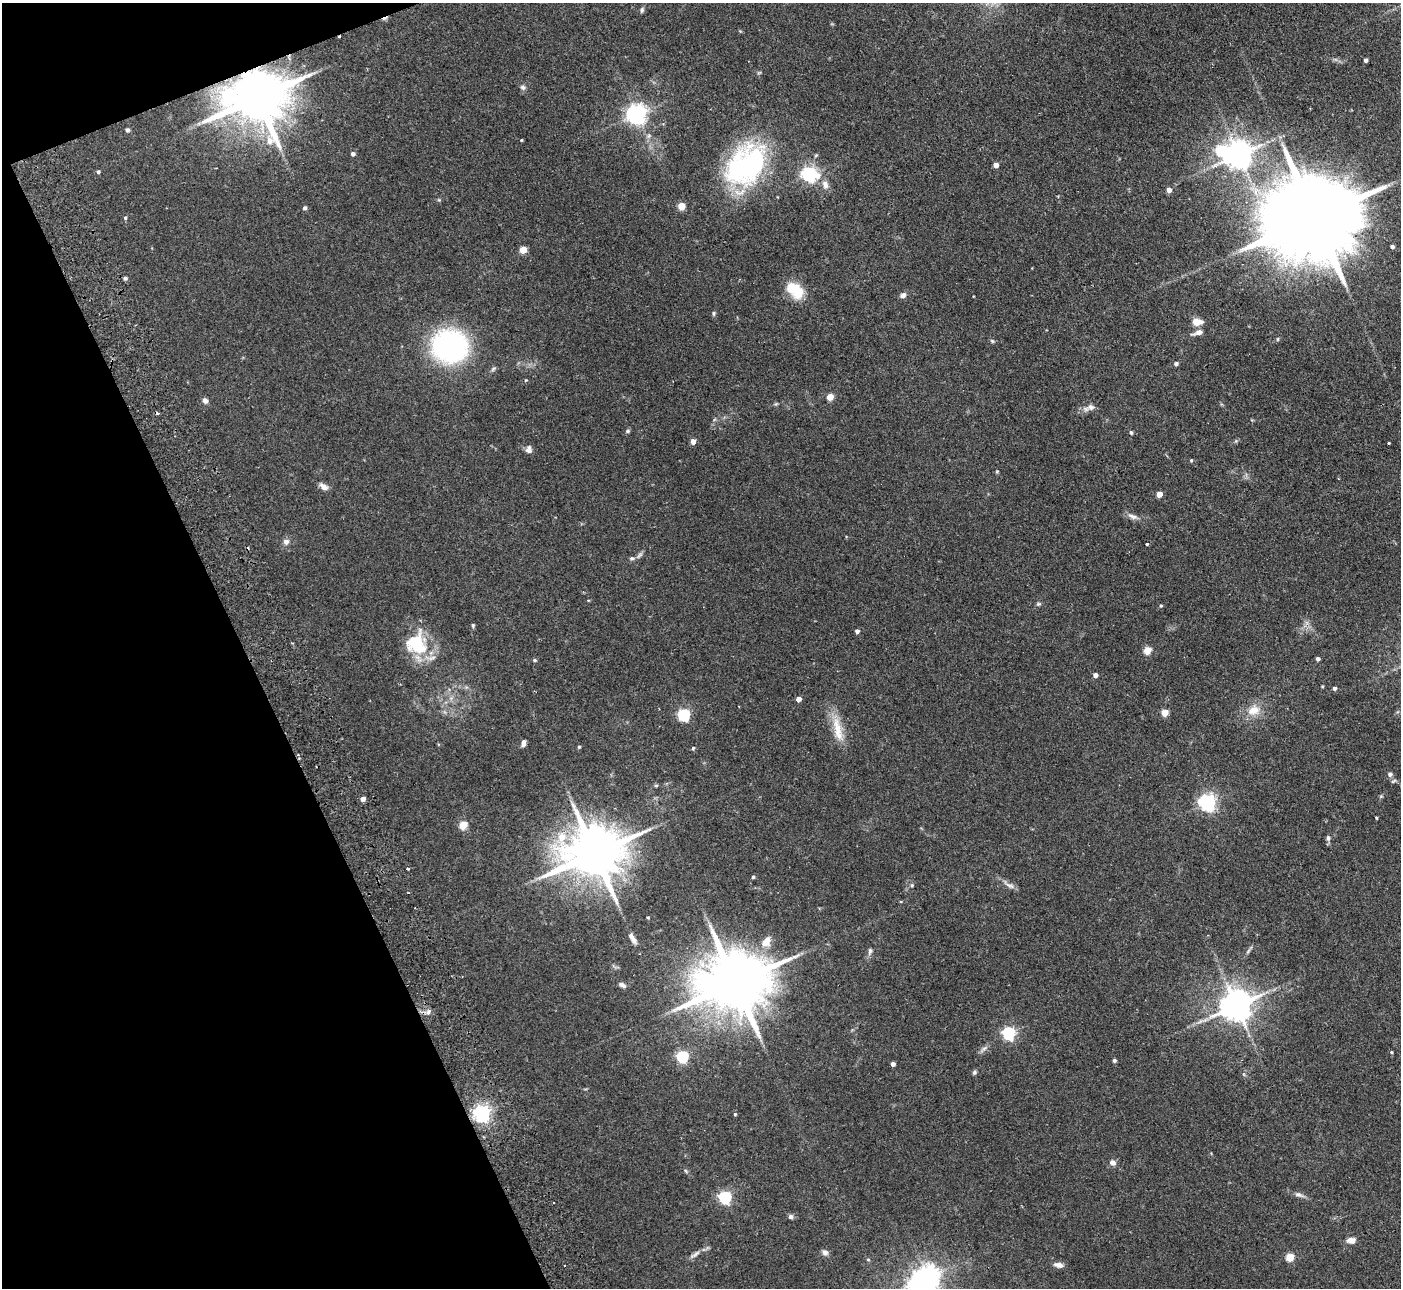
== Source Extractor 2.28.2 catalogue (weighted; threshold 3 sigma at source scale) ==
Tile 5 of 4 x 4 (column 1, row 2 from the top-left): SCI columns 54-1452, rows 2752-4037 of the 5702 x 5634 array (HDU 1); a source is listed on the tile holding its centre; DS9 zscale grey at full resolution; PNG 1403 x 1290 px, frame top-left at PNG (2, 3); no overlay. Shown black and unused: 19% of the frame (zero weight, under 2 of 3 exposures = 3% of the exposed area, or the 3 px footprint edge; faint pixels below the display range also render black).
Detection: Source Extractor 2.28.2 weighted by HDU 2 'WHT'; one run over the whole footprint, this tile lists its part. Background 0.0933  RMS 0.0062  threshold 0.028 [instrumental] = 3 sigma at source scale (4.5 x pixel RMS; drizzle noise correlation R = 1.50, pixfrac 1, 0.05/0.05 arcsec/px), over >= 5 px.
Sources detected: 116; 2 inside a brighter object's white glare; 5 cosmic-ray / hot-pixel residue — not listed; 1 inside a brighter listed object's ellipse — not listed separately; the other 108 listed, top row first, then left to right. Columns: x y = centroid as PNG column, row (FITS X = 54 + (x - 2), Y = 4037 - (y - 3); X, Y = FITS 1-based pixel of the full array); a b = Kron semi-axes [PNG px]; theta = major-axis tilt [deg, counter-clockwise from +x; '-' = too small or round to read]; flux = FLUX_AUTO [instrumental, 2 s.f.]
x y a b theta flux
642 10 7 5 80 1.2
1366 60 4 3 - 1.7
523 87 7 6 - 1.7
257 98 18 13 17 4500
636 114 7 7 - 350
127 130 4 4 - 1.3
521 140 3 3 - 0.5
353 154 5 4 - 1.7
1238 155 8 8 - 770
746 165 49 35 46 110
996 165 4 4 - 3.9
98 172 4 4 - 0.96
809 174 7 6 - 160
825 185 12 8 -74 3.6
1169 190 5 4 - 3.7
681 206 5 5 - 11
305 208 5 4 - 1.3
125 218 5 4 - 0.78
1311 218 40 19 20 16000
1392 247 4 4 - 1.7
523 250 5 5 - 13
125 278 4 4 - 1
795 290 23 14 -45 15
903 295 7 6 - 2.4
713 313 7 4 -90 0.86
1197 322 9 6 -3 7
1198 332 15 6 19 3.4
1278 339 6 3 89 0.56
992 341 6 5 - 0.88
450 346 26 24 0 130
1176 363 5 4 - 1.4
830 397 4 4 - 12
205 400 6 5 - 2.4
1091 407 11 8 5 2.8
627 431 6 4 2 1
1131 432 4 4 - 1.1
693 441 4 4 - 4.4
1389 443 3 3 - 0.88
529 449 10 8 90 2.5
1191 460 4 3 - 0.78
997 471 5 3 - 0.53
324 487 11 6 -37 3.3
1159 494 4 4 - 6.6
1132 516 16 6 -23 3
286 542 8 8 - 2.4
1147 544 3 3 - 1.6
639 555 11 5 42 1.6
1038 604 7 5 10 0.92
1161 605 4 4 - 0.79
473 625 6 4 -89 0.84
857 631 4 4 - 1.9
416 644 32 29 -74 28
1147 650 5 5 - 15
1318 659 4 4 - 1.7
534 660 5 4 - 0.93
1095 675 4 4 - 3
1322 686 3 3 - 0.54
1334 688 4 4 - 1.6
798 699 4 4 - 4.2
1254 710 17 13 19 8.8
1165 712 5 4 - 13
684 715 6 6 - 78
838 730 37 11 -77 13
523 743 8 5 74 2.1
579 747 4 4 - 0.79
693 748 4 4 - 0.87
298 755 3 3 - 0.77
1390 774 7 6 - 1.6
656 786 6 4 0 0.79
363 799 4 4 - 3.5
1207 802 6 6 - 210
1376 818 3 2 - 0.85
463 825 5 5 - 19
1328 838 8 5 -84 1.6
594 853 18 14 14 4000
408 869 4 2 - 0.51
753 877 4 3 - 0.83
912 885 5 4 - 0.79
1010 885 15 5 -26 2.7
648 917 4 3 - 0.48
633 938 15 5 -56 3.1
766 941 17 11 51 7.6
870 951 10 5 79 1.6
1248 951 9 3 58 1.2
735 983 22 15 17 5800
622 985 9 5 -26 2.1
1236 1005 9 8 - 1200
428 1012 6 6 - 1.8
1009 1033 6 6 - 92
984 1048 12 5 36 2
1391 1052 4 4 - 0.64
682 1056 5 5 - 70
1114 1060 4 4 - 1.2
893 1064 4 4 - 2.4
974 1072 6 5 - 1.1
482 1113 6 6 - 240
735 1114 4 4 - 0.7
1112 1162 8 6 -37 2.5
1298 1194 11 6 -10 2.1
725 1197 6 5 - 94
790 1217 6 6 - 1.4
1351 1240 10 6 3 4.1
825 1252 8 7 - 2.1
694 1254 17 5 34 2.7
1290 1257 5 5 - 23
868 1259 5 3 - 0.57
1059 1265 13 6 -10 2.8
927 1277 8 7 - 440
Overlapping masked pixels (flux is a lower limit): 2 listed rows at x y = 257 98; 298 755
Isophote crosses this tile's border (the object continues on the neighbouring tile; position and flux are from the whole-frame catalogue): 1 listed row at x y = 927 1277